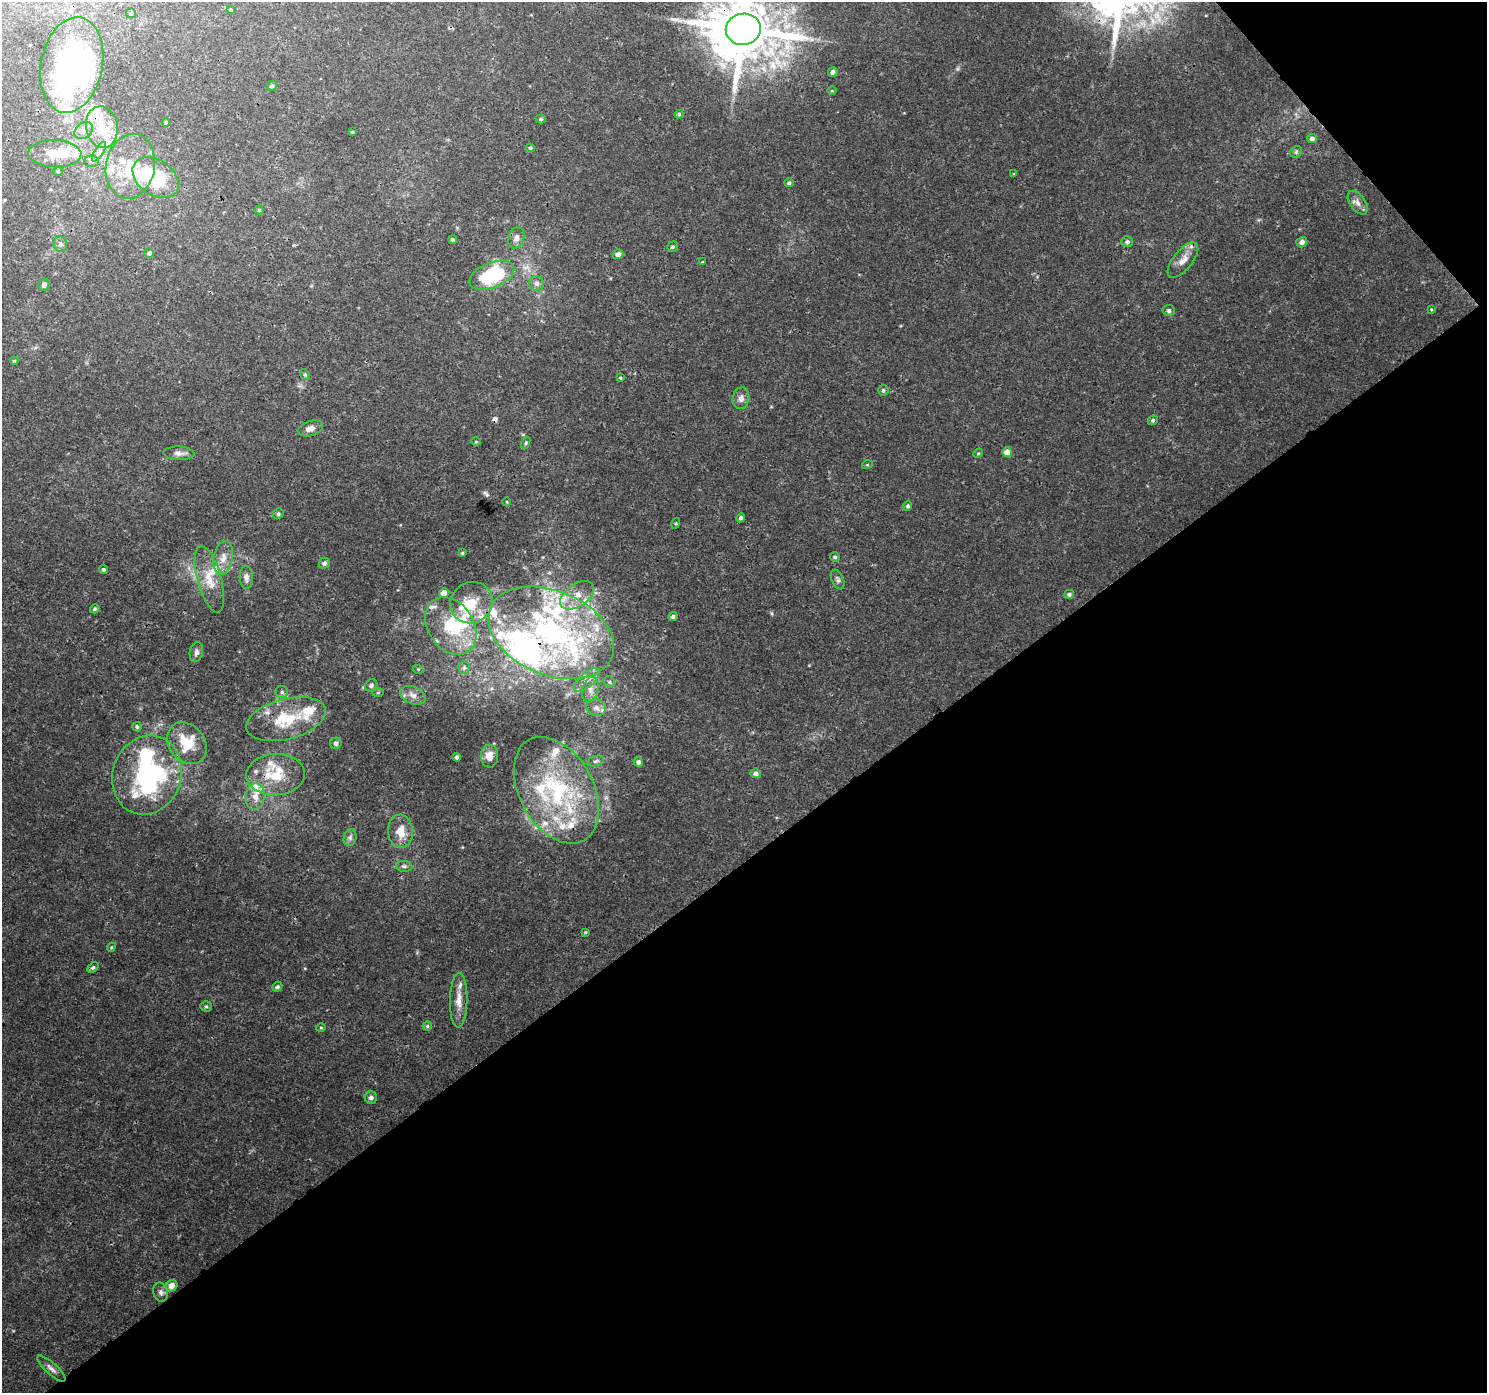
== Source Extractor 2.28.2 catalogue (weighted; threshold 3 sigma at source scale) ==
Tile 12 of 4 x 4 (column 4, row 3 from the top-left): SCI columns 4502-5986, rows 1566-2956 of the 6038 x 5976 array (HDU 1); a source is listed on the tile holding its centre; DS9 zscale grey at full resolution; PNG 1489 x 1395 px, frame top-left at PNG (2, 2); each listed source drawn as its Kron ellipse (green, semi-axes under 4 px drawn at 4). Shown black and unused: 40% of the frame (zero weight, under 3 of 4 exposures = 5% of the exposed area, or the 3 px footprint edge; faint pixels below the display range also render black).
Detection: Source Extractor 2.28.2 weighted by HDU 2 'WHT'; one run over the whole footprint, this tile lists its part. Background 0.011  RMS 0.0015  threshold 0.00658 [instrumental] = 3 sigma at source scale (4.5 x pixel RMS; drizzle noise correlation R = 1.50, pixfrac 1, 0.0396/0.0396 arcsec/px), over >= 5 px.
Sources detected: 164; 6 inside a brighter object's white glare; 1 cosmic-ray / hot-pixel residue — neither listed nor drawn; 43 inside a brighter listed object's ellipse — not listed separately; the other 114 listed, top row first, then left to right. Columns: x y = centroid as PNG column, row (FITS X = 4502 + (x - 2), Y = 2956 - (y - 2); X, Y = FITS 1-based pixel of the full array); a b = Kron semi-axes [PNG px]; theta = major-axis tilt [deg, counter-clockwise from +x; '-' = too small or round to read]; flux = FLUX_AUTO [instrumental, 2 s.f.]
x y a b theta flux
231 10 4 3 - 0.2
131 13 5 5 - 0.19
743 29 17 15 11 1300
72 65 48 31 78 47
833 72 5 4 - 0.55
272 86 5 4 - 0.27
832 91 5 3 - 0.13
679 114 4 4 - 0.24
541 119 5 4 - 0.26
166 122 4 3 - 0.17
102 127 21 16 -79 4.3
84 130 10 7 37 0.87
352 132 3 3 - 0.17
1312 139 5 4 - 0.52
530 148 4 4 - 0.25
99 152 11 4 56 0.6
1296 152 6 5 - 0.27
55 154 26 13 -2 3.4
92 161 7 5 -1 0.38
130 166 33 24 79 7.1
58 171 5 4 - 0.18
1014 174 4 3 - 0.15
156 178 25 17 -36 9.4
789 183 5 4 - 0.29
1358 203 13 7 -55 0.83
259 210 4 4 - 0.21
516 238 11 8 71 0.8
453 240 4 4 - 0.27
1127 242 6 5 - 0.37
1302 242 5 5 - 0.54
60 244 8 6 -78 0.45
672 247 5 5 - 0.23
149 253 5 4 - 0.37
618 254 5 5 - 0.7
1183 260 21 9 51 1.6
702 262 4 3 - 0.22
492 275 24 12 22 12
537 283 8 7 - 0.52
44 285 6 6 - 0.5
1431 309 3 3 - 0.13
1169 311 6 5 - 0.4
14 361 4 4 - 0.17
305 374 5 4 - 0.22
620 378 3 3 - 0.16
883 390 5 5 - 0.27
741 398 11 8 80 0.83
1153 420 5 4 - 0.26
310 428 13 7 17 0.92
476 442 5 3 - 0.12
526 443 6 4 71 0.2
1007 452 5 5 - 1.4
179 453 15 7 -3 0.71
978 453 5 4 - 0.17
867 465 5 3 - 0.13
507 502 4 3 - 0.11
908 506 5 4 - 0.28
278 514 5 5 - 0.26
741 518 4 4 - 0.39
676 523 5 3 - 0.16
462 553 3 3 - 0.15
835 557 5 5 - 0.32
223 558 17 9 81 1.4
324 563 5 5 - 0.38
103 570 4 4 - 0.28
246 577 11 6 -88 0.68
209 579 34 12 -74 3.1
838 579 10 6 -66 0.41
444 593 5 4 - 1.6
1069 594 5 4 - 0.35
577 595 19 11 35 2
471 603 22 20 38 4.2
95 609 4 4 - 0.24
673 617 4 4 - 0.35
451 626 31 23 -56 8.4
551 633 66 42 -22 40
196 652 10 6 79 0.51
464 667 6 5 - 0.33
418 669 5 3 - 0.16
587 680 16 7 42 1.1
609 682 6 5 - 0.26
371 685 6 5 - 0.4
590 690 13 8 77 0.99
282 692 6 6 - 0.33
378 692 6 4 2 0.18
413 695 13 8 -22 1.1
596 708 10 8 -17 0.77
286 719 41 20 15 6.7
137 727 5 4 - 0.25
187 743 22 18 -50 4.6
336 743 6 5 - 0.44
489 756 11 8 -89 1.2
457 757 4 4 - 0.38
596 761 9 5 16 0.33
638 762 5 4 - 0.45
756 773 5 5 - 0.57
147 775 40 34 70 22
276 775 29 20 3 5.5
556 790 57 37 -61 19
255 797 13 9 85 1.5
400 831 17 12 -86 2.4
350 838 8 6 76 0.46
404 866 8 5 -9 0.34
585 932 4 3 - 0.15
111 947 5 4 - 0.18
93 967 6 4 39 0.28
277 987 5 4 - 0.24
459 1000 27 8 89 1.9
206 1006 5 5 - 0.22
427 1026 4 4 - 0.2
321 1027 5 3 - 0.16
371 1097 6 6 - 0.49
172 1286 6 5 - 1.3
161 1292 10 7 -77 0.56
51 1369 18 5 -43 0.8
Overlapping masked pixels (flux is a lower limit): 5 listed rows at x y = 743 29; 72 65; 102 127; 551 633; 286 719
Isophote crosses this tile's border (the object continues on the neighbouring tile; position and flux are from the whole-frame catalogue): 2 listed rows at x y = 743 29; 72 65